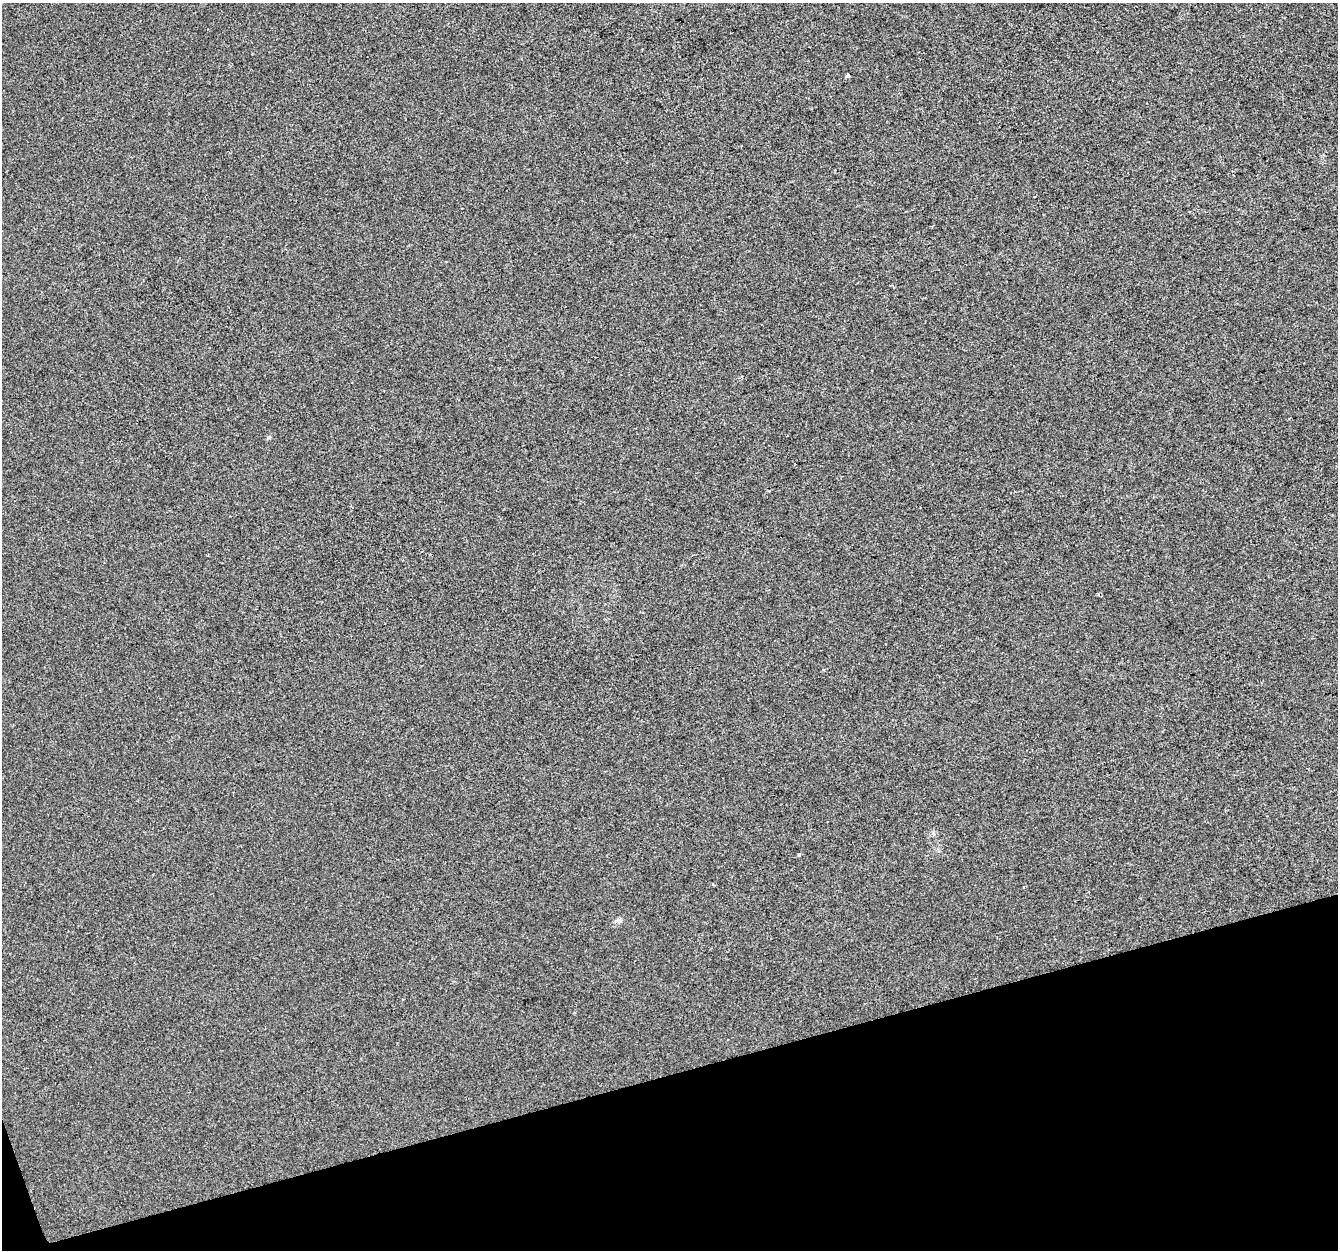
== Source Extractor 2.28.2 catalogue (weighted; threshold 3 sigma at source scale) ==
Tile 14 of 4 x 4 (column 2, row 4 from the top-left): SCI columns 1337-2672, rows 114-1361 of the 5344 x 5163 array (HDU 1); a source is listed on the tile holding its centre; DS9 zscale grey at full resolution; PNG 1340 x 1252 px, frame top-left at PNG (2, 3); no overlay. Shown black and unused: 14% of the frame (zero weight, under 2 of 3 exposures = <1% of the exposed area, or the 3 px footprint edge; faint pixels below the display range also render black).
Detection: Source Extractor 2.28.2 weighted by HDU 2 'WHT'; one run over the whole footprint, this tile lists its part. Background 1.29e-04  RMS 0.0056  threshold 0.0253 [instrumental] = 3 sigma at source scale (4.5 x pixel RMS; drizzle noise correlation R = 1.50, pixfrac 1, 0.0396/0.0396 arcsec/px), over >= 5 px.
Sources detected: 6; all 6 listed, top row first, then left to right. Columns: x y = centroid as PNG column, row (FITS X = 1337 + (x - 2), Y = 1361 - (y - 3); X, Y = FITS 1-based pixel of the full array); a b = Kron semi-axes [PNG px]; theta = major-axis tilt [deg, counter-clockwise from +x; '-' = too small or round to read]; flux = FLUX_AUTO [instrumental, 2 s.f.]
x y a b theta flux
848 76 4 4 - 2.8
269 437 6 5 - 0.84
933 833 6 4 -71 0.87
799 855 3 3 - 0.95
713 884 4 3 - 0.49
619 921 10 6 -3 1.6